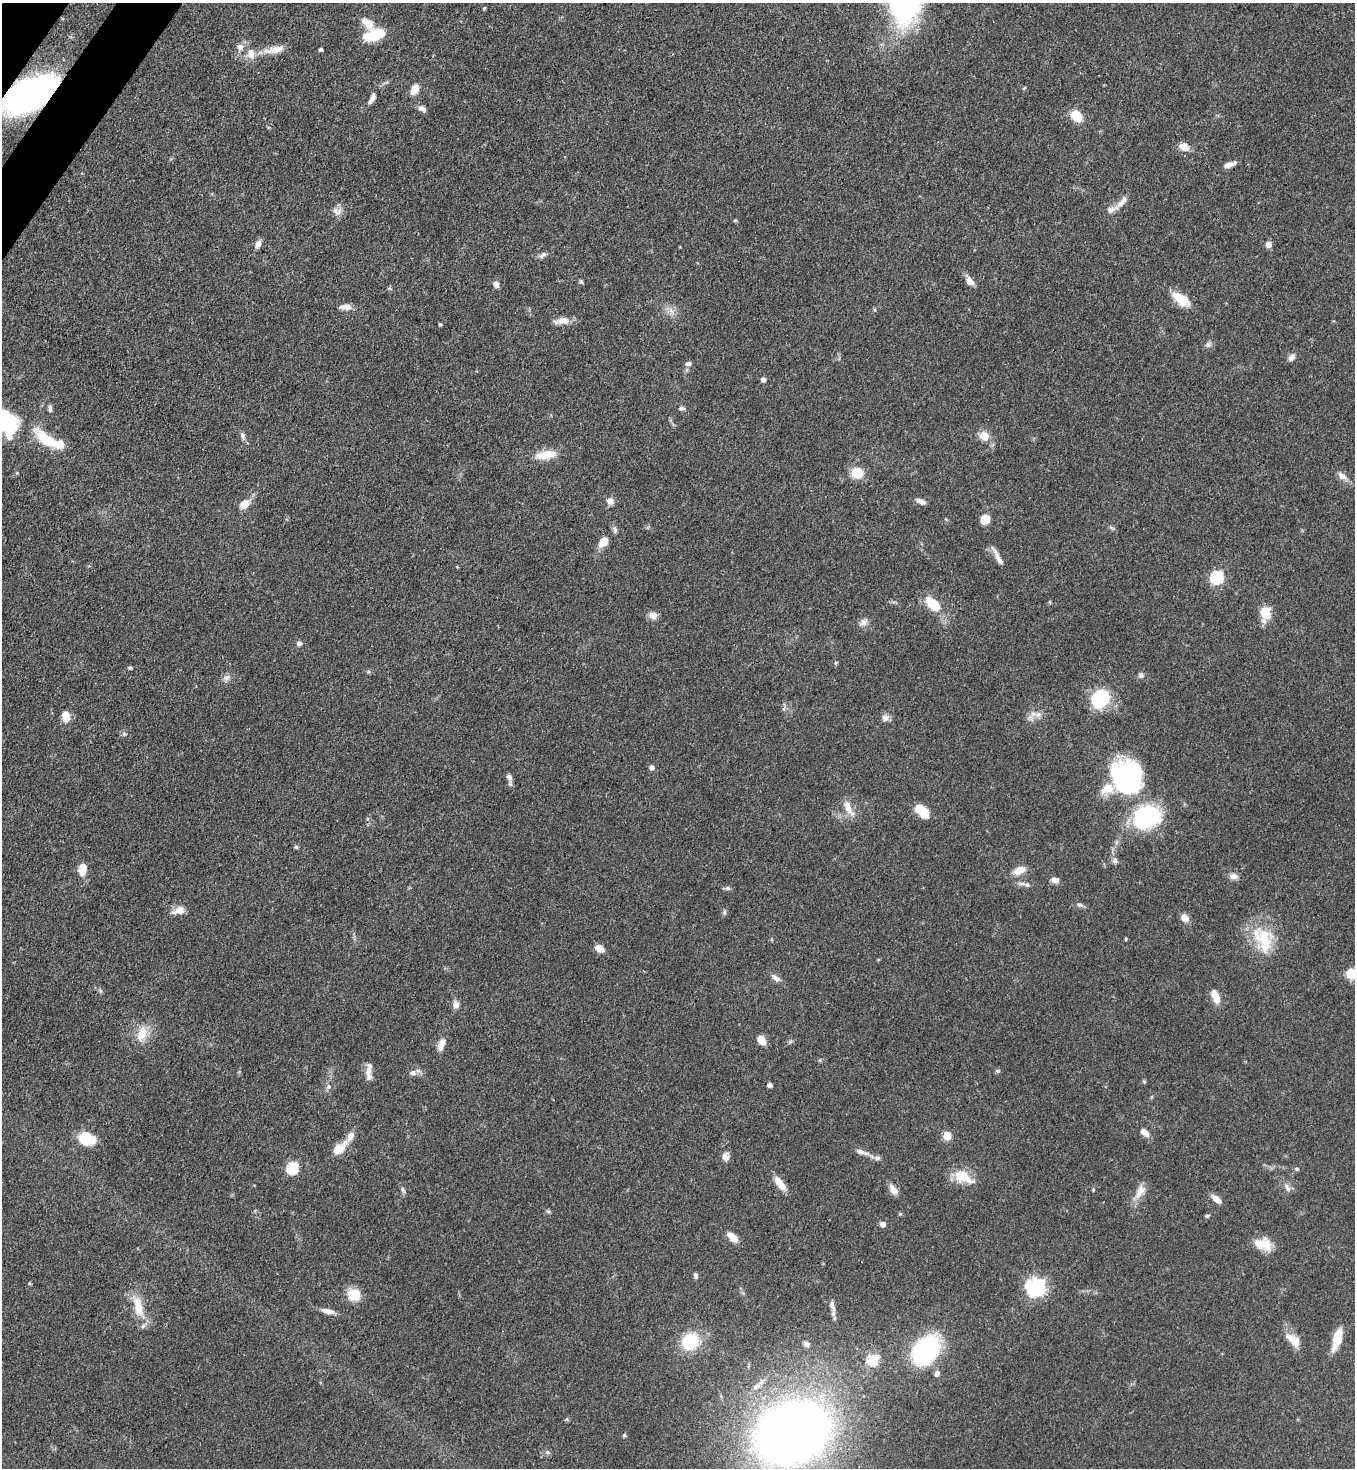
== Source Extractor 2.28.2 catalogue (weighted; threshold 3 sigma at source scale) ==
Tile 11 of 4 x 4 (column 3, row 3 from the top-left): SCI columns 2934-4286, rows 1526-2991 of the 6008 x 5986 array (HDU 1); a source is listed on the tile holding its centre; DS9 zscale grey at full resolution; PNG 1357 x 1470 px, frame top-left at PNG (2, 3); no overlay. Shown black and unused: <1% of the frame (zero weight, under 3 of 4 exposures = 7% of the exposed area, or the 3 px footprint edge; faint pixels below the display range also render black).
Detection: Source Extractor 2.28.2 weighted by HDU 2 'WHT'; one run over the whole footprint, this tile lists its part. Background 0.0641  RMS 0.0036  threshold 0.0163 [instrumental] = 3 sigma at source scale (4.5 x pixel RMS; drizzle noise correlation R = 1.50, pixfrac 1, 0.05/0.05 arcsec/px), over >= 5 px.
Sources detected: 142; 10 inside a brighter listed object's ellipse — not listed separately; the other 132 listed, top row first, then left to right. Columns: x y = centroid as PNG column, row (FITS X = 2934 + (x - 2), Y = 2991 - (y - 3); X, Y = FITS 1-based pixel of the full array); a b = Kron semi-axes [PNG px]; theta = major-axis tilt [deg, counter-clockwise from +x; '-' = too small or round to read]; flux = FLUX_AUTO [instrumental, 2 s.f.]
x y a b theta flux
368 23 17 9 -43 4.3
375 35 21 10 19 12
240 47 10 9 - 2.3
321 49 4 3 - 0.83
275 50 28 9 12 4.8
415 89 12 7 59 4
30 94 36 20 29 170
372 99 19 7 60 2.3
422 109 12 6 -26 1.5
1076 116 12 8 -46 8.4
1184 147 12 9 -36 3.2
1228 165 13 6 18 2.3
1122 202 20 7 44 2.8
335 211 10 8 -66 2
735 220 5 4 - 0.44
258 244 11 6 59 2
1268 244 5 5 - 3.3
543 255 11 6 39 1.2
970 281 13 8 -53 2.3
581 282 6 5 - 0.59
496 284 6 5 - 2.2
1181 299 22 11 -34 7.8
346 307 14 6 3 2.7
671 311 12 5 -63 1.7
562 321 21 8 4 3.3
440 324 4 3 - 0.53
1208 345 8 6 -1 1.1
1291 357 10 7 55 1.7
688 364 8 6 12 1.2
763 379 5 4 - 1.5
681 408 7 6 - 1.1
50 409 10 5 -85 0.98
5 421 23 18 -40 31
243 435 9 6 -70 1.2
984 436 11 9 -35 4.7
46 440 33 12 -40 13
546 455 27 10 7 6.7
857 473 13 12 - 6.8
1342 476 15 7 -38 2.4
610 501 9 9 - 2
921 501 12 5 -24 1.7
244 504 11 8 48 4.3
985 519 8 7 - 7
615 529 10 6 -79 1.1
603 542 12 9 53 4.3
998 557 27 5 -61 2.7
1217 577 6 6 - 48
1050 602 5 3 - 0.37
933 604 20 11 -42 9.4
1266 613 14 11 -70 6.9
653 615 9 8 - 2.8
864 622 13 8 41 1.8
299 643 6 6 - 1.1
130 668 5 4 - 0.57
1141 675 7 6 - 1.2
226 678 10 7 31 1.6
1100 698 19 16 44 21
1033 714 10 8 -89 2.3
66 716 11 7 -80 5.5
885 718 9 9 - 1.7
652 768 6 6 - 1.3
509 777 9 6 -67 1.6
1126 777 35 31 -75 56
848 807 21 9 -67 4.1
922 811 19 10 -41 6.5
1147 817 27 21 21 41
296 847 5 5 - 0.63
1115 860 8 7 - 1.2
83 869 16 9 81 4.3
1019 870 15 9 23 4.1
1233 876 11 8 8 1.9
1055 880 10 7 -20 1.7
1022 884 12 4 0 1.4
728 888 7 5 -2 0.84
1080 905 9 6 -23 1.1
179 910 17 9 19 3.1
724 912 7 5 61 0.68
1185 918 9 7 -47 3
1126 939 4 4 - 0.37
1264 940 40 21 -81 15
600 949 9 7 -34 3.2
1352 974 13 11 -23 6.1
775 978 13 6 -35 1.8
1215 996 15 7 -67 5
456 1004 10 8 89 1.9
142 1033 23 13 69 6.3
762 1040 9 7 -62 4.7
441 1045 15 7 70 3.2
369 1070 20 6 79 2.5
997 1071 6 5 - 0.57
413 1073 7 6 - 1.6
1144 1081 6 4 -1 0.46
770 1085 4 4 - 1.7
328 1087 7 7 - 1.1
1144 1132 11 7 -41 2.7
947 1136 5 5 - 12
86 1139 17 12 -22 9.9
339 1148 19 10 40 5.6
861 1152 19 6 -18 2.3
726 1157 13 8 -88 2.1
293 1168 6 6 - 36
1297 1169 6 5 - 0.6
963 1177 27 14 -25 7.5
780 1183 18 7 -53 4.9
1287 1187 13 6 -58 1.7
403 1190 9 5 -65 0.89
893 1190 15 8 -55 2.7
1093 1190 5 3 - 0.36
1140 1191 19 10 63 4.3
1217 1199 12 6 -39 2.8
548 1211 6 5 - 0.61
1207 1216 6 4 15 0.55
883 1224 5 5 - 2.3
732 1237 13 7 -41 3.9
1264 1244 22 14 -19 6.5
696 1275 7 5 -82 0.91
29 1283 5 4 - 0.41
1037 1288 8 7 - 130
354 1295 13 11 -36 8.1
138 1306 33 12 -76 8.9
832 1306 19 6 -71 1.9
328 1311 16 6 -12 2.5
1337 1339 24 9 73 7.4
1293 1340 22 11 -44 5.2
690 1341 19 17 42 16
806 1344 8 6 -39 1.1
926 1350 25 17 49 62
873 1360 6 5 - 28
937 1374 8 6 65 1.3
792 1433 40 30 23 620
624 1435 6 4 71 0.49
548 1452 7 5 -20 0.81
Overlapping masked pixels (flux is a lower limit): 1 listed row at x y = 30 94
Isophote crosses this tile's border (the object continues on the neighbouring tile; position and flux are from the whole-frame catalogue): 3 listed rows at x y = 30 94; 5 421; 1352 974